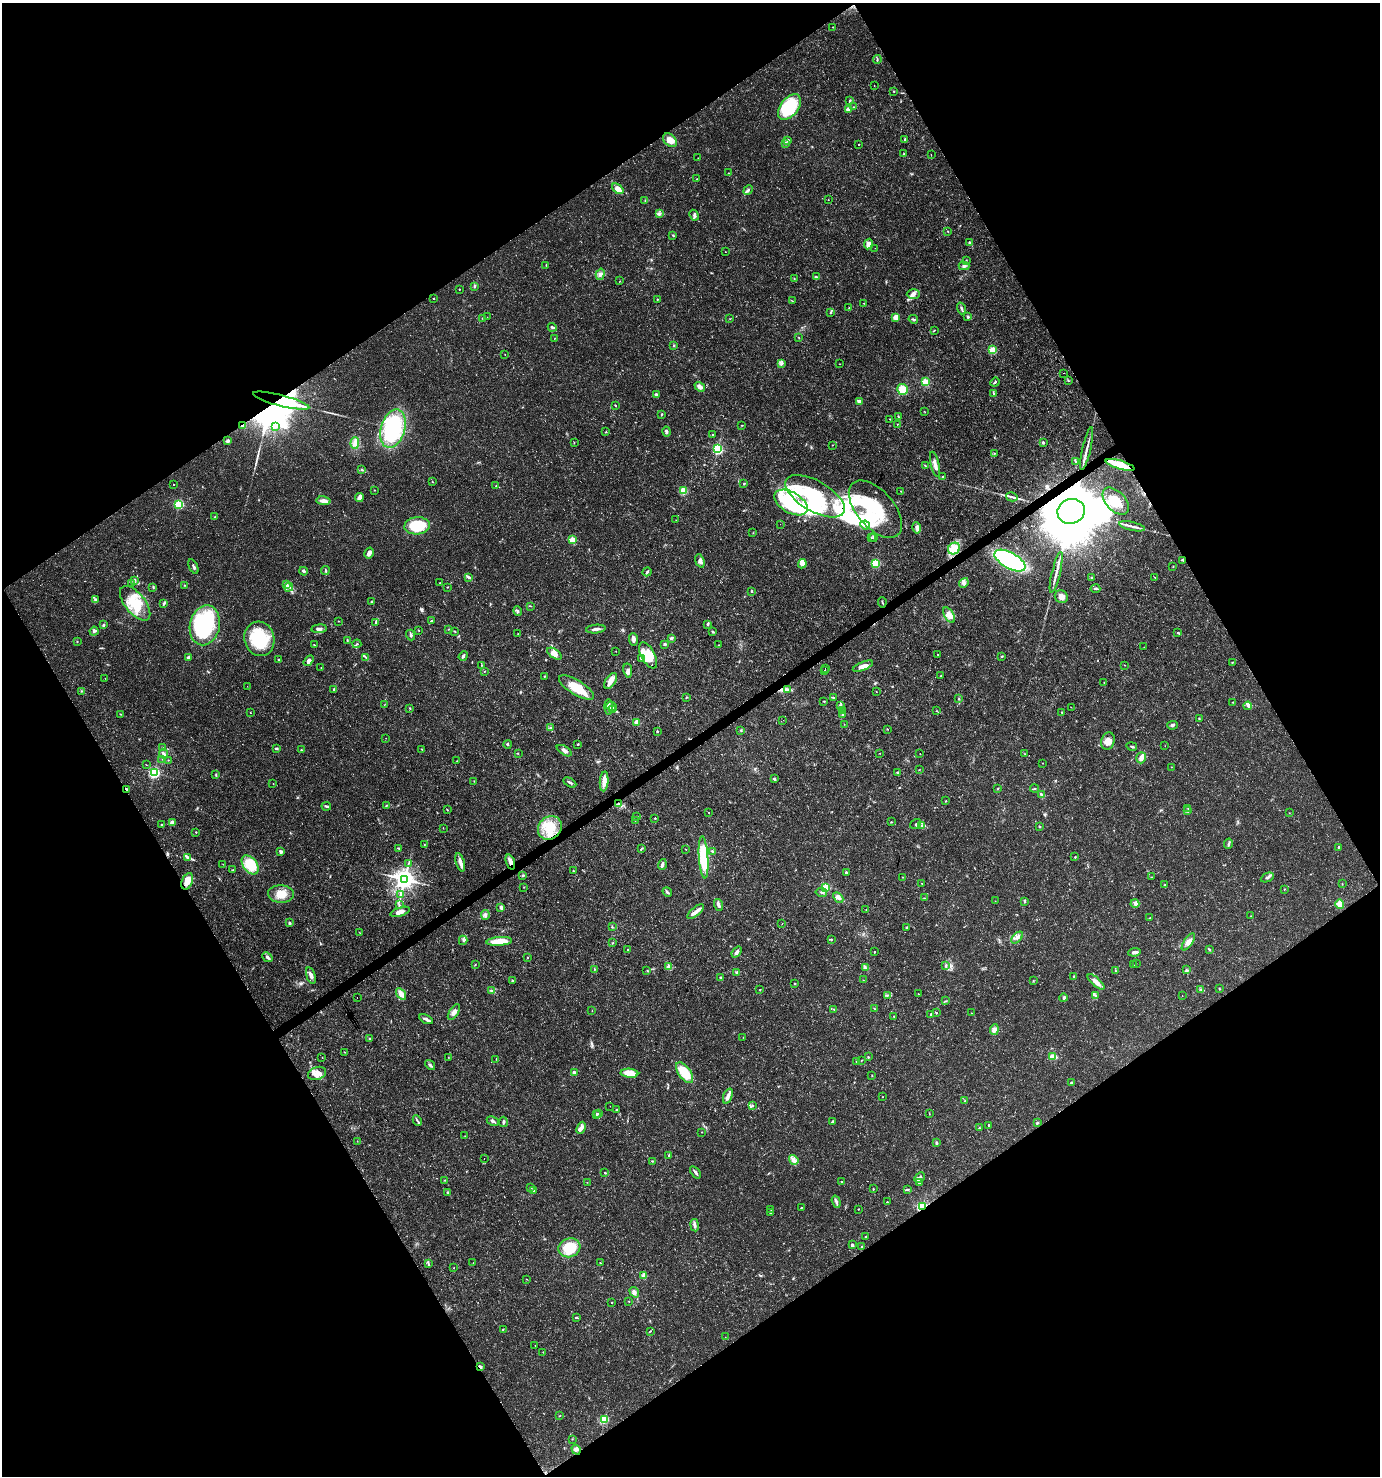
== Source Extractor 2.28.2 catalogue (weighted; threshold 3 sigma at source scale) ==
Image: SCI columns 120-5631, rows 4-5898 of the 5812 x 5898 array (HDU 1 of 3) = the unmasked area's bounding box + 8 px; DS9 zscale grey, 4 x 4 block average (1 PNG px = mean of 4 x 4 image px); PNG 1382 x 1478 px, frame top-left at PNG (2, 3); each listed source drawn as its Kron ellipse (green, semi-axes under 4 px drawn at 4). Shown black and unused: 48% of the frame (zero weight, under 3 of 5 exposures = <1% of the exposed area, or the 3 px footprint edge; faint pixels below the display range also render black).
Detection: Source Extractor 2.28.2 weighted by HDU 2 'WHT'. Background 0.0146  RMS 0.0018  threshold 0.00822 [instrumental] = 3 sigma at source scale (4.5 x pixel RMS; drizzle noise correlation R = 1.50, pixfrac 1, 0.0396/0.0396 arcsec/px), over >= 5 px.
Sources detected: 578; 2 too faint to see at this stretch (4 x 4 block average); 22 inside a brighter object's white glare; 6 cosmic-ray / hot-pixel residue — neither listed nor drawn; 7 coinciding with a brighter row at this scale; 27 inside a brighter listed object's ellipse — not listed separately; of the other 514, all 500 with FLUX_AUTO >= 0.226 (the completeness limit of this list) listed and drawn (14 fainter detections not listed), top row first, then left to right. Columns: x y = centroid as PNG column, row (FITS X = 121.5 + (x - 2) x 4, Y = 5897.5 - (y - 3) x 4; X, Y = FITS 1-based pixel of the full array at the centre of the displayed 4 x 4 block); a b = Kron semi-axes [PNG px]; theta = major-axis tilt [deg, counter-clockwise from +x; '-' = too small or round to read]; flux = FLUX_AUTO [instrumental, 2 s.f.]
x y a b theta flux
833 27 2 2 - 0.9
877 60 4 2 - 1.3
874 86 2 2 - 0.24
894 91 2 2 - 0.67
850 101 3 2 - 1.3
789 107 15 9 52 80
853 107 2 2 - 0.45
848 109 2 2 - 19
905 139 2 2 - 3.1
670 140 8 5 -43 11
787 141 2 2 - 0.72
786 143 2 2 - 0.85
859 144 2 2 - 1.3
904 154 3 2 - 1.3
931 155 2 2 - 0.29
698 158 2 2 - 0.29
728 173 2 2 - 0.34
697 179 2 2 - 0.38
618 189 7 4 -40 10
748 190 5 2 - 2.2
828 200 2 2 - 0.3
645 201 3 2 - 0.63
660 213 3 2 - 1.5
694 215 5 3 - 2.6
947 231 2 2 - 0.56
673 235 4 2 - 0.87
969 242 2 2 - 1.2
869 244 5 3 - 7.4
875 248 2 2 - 0.23
725 252 2 2 - 0.34
966 260 3 2 - 0.76
546 265 3 2 - 0.49
964 266 5 3 - 2.4
600 274 6 4 73 4.6
816 277 3 2 - 1.9
794 278 2 2 - 0.59
620 281 2 2 - 0.34
474 286 3 2 - 1.8
459 289 2 2 - 1.2
913 294 6 5 - 4.6
434 298 2 2 - 1.4
657 299 2 2 - 0.77
792 301 2 2 - 0.57
864 303 2 2 - 0.36
849 308 3 2 - 0.55
961 308 6 2 -72 2.2
831 312 3 2 - 1.1
487 317 2 2 - 0.32
896 317 2 2 - 32
968 317 2 2 - 7
482 318 2 2 - 0.46
730 319 2 2 - 0.43
913 319 5 2 - 1.5
552 327 4 3 - 2.2
934 330 3 2 - 0.66
799 338 2 2 - 0.51
554 339 2 2 - 0.31
674 345 2 2 - 1.1
992 350 2 2 - 59
505 354 2 2 - 0.34
782 364 2 2 - 0.76
840 364 2 2 - 0.32
1064 373 2 2 - 0.49
1068 380 4 2 - 0.8
925 382 2 2 - 67
995 382 5 2 - 1.2
700 387 6 3 -36 6.6
903 389 5 5 - 20
994 393 3 2 - 1.2
656 395 4 3 - 1.9
281 401 29 5 -14 130
859 402 3 2 - 6.5
615 405 3 2 - 0.8
924 411 2 2 - 0.33
661 414 3 2 - 0.88
898 417 4 2 - 0.91
890 419 2 2 - 0.64
897 424 2 2 - 0.46
742 425 3 2 - 0.62
243 426 4 3 - 3.3
275 426 2 2 - 7.7
393 429 19 12 73 130
606 432 2 2 - 0.77
666 432 5 3 - 2.5
712 435 2 2 - 0.48
228 441 3 2 - 3.3
355 443 6 4 89 5.4
574 443 3 2 - 0.62
1043 443 2 2 - 6.4
832 445 2 2 - 0.42
718 449 2 2 - 180
1087 449 22 2 77 7.1
994 453 2 2 - 0.53
1076 461 4 2 - 1.5
935 464 13 3 -77 6.3
925 465 2 2 - 0.64
1120 465 15 4 -17 24
362 470 3 2 - 1.1
943 477 2 2 - 3.4
432 482 2 2 - 0.69
744 484 3 2 - 0.93
174 485 2 2 - 0.58
496 486 2 2 - 0.64
374 490 2 2 - 0.59
683 491 2 2 - 70
901 491 2 2 - 0.54
815 496 33 15 -30 78
359 497 5 3 - 9
1012 497 6 2 -15 2.7
324 501 7 3 -8 6.7
1116 501 16 9 -47 24
791 503 18 10 -30 38
179 504 2 2 - 130
875 509 34 18 -49 71
1071 511 14 12 18 11000
215 517 2 2 - 1
676 520 2 2 - 0.24
780 524 2 2 - 0.4
865 525 5 2 - 2
417 526 12 8 5 54
1132 526 13 2 -13 5.3
917 528 6 4 -79 4.7
753 533 2 2 - 0.43
874 537 4 2 - 1.2
871 538 2 2 - 0.55
572 540 2 2 - 40
954 548 6 5 - 23
369 553 5 3 - 6.3
1183 560 2 2 - 0.8
700 561 7 3 -72 3.6
1010 561 17 7 -30 170
875 563 2 2 - 95
802 564 5 4 - 3.4
193 566 8 2 -65 2.2
1173 567 2 2 - 0.43
325 570 4 2 - 1.5
303 571 4 3 - 1.9
647 572 4 2 - 2
1056 572 21 2 77 8.2
469 577 4 3 - 2.6
1092 577 3 2 - 0.95
1155 577 2 2 - 0.44
134 580 3 2 - 1.4
131 583 2 2 - 0.41
440 583 2 2 - 0.46
964 583 5 4 - 3.8
286 584 2 2 - 0.56
184 585 2 2 - 0.55
153 587 3 2 - 0.98
289 587 5 3 - 3
447 587 2 2 - 0.58
1095 589 5 2 - 1.6
752 591 2 2 - 2.1
1061 597 7 6 - 6.6
95 600 4 2 - 2
372 602 2 2 - 0.53
882 602 5 2 - 1.3
135 603 20 10 -51 34
164 603 3 2 - 2.3
530 606 2 2 - 0.51
518 611 5 2 - 1.3
949 615 8 4 -60 7.4
338 621 2 2 - 0.57
431 621 2 2 - 0.72
376 622 3 2 - 1.2
708 624 3 2 - 1.6
103 625 2 2 - 1.5
205 625 20 15 77 140
319 629 7 3 7 3.8
449 629 2 2 - 0.37
596 629 9 2 5 4.2
419 630 2 2 - 0.6
94 631 4 4 - 2.3
454 631 2 2 - 0.56
713 632 3 2 - 1.5
518 633 2 2 - 0.29
1178 633 2 2 - 1.6
411 635 5 3 - 2
671 638 2 2 - 8
259 639 17 15 -74 65
633 639 6 3 -85 4.8
347 640 4 2 - 0.69
77 641 2 2 - 0.48
357 644 4 2 - 1.4
665 644 3 2 - 1.5
314 645 3 2 - 0.76
718 645 2 2 - 0.39
1144 647 2 2 - 0.7
616 651 2 2 - 0.45
554 654 8 4 -33 11
648 655 14 7 -62 23
938 655 2 2 - 0.45
463 656 5 3 - 2.3
1002 656 3 2 - 0.76
366 657 4 2 - 1.4
188 658 4 3 - 1.9
278 659 2 2 - 0.75
641 659 3 2 - 1.2
308 661 6 3 56 4.3
1232 662 2 2 - 0.72
481 665 2 2 - 0.66
1125 665 2 2 - 0.24
863 666 11 4 22 7.3
321 668 2 2 - 0.65
826 669 2 2 - 3.9
628 670 7 3 -81 3.7
825 670 2 2 - 2.2
484 671 2 2 - 0.35
545 676 2 2 - 0.79
941 676 2 2 - 2.7
105 678 2 2 - 0.26
611 681 9 5 57 7.9
1104 682 2 2 - 0.4
247 686 2 2 - 0.78
576 688 20 7 -31 33
334 689 2 2 - 4.2
788 689 2 2 - 1.2
81 691 2 2 - 0.63
876 692 2 2 - 0.3
686 697 3 2 - 0.96
834 698 3 2 - 1.1
959 699 3 2 - 0.82
824 701 2 2 - 0.74
1233 702 3 2 - 0.51
384 705 2 2 - 0.34
840 705 4 2 - 1.4
1248 706 4 2 - 1.4
609 707 8 3 -87 7.7
612 707 5 3 - 2.3
1071 707 2 2 - 0.27
410 708 2 2 - 0.73
612 709 2 2 - 0.56
843 711 2 2 - 0.6
936 711 2 2 - 0.39
1062 712 2 2 - 0.61
250 713 2 2 - 0.38
120 714 3 2 - 0.66
842 715 4 2 - 2.5
1199 719 2 2 - 0.93
783 720 2 2 - 0.58
637 722 2 2 - 27
844 724 2 2 - 0.28
1172 725 5 3 - 2
550 728 3 2 - 1.4
887 729 2 2 - 0.72
741 730 3 2 - 1
657 731 2 2 - 1.2
386 738 2 2 - 0.24
1108 741 9 6 73 9.5
508 744 4 2 - 1.3
578 744 2 2 - 0.89
1132 746 5 2 - 1.4
1165 746 2 2 - 0.38
162 747 2 2 - 0.46
276 748 4 2 - 1.3
421 749 2 2 - 0.41
301 750 3 2 - 0.66
564 751 8 4 -31 4.6
518 753 2 2 - 0.61
880 753 2 2 - 0.31
163 754 5 3 - 2.5
920 754 2 2 - 0.38
1025 754 2 2 - 0.34
1141 758 6 4 71 6.4
162 759 2 2 - 0.24
168 760 2 2 - 0.4
457 761 2 2 - 0.36
1043 763 2 2 - 0.45
146 765 2 2 - 0.33
1171 767 2 2 - 0.35
920 770 2 2 - 0.38
897 772 2 2 - 0.77
154 773 2 2 - 190
216 775 4 2 - 1
774 779 2 2 - 5.5
474 781 2 2 - 0.71
604 781 10 3 85 13
570 782 7 2 -29 2.1
273 784 2 2 - 0.38
126 789 2 2 - 2.6
997 789 2 2 - 0.47
1034 789 4 2 - 0.88
1041 794 4 3 - 2
946 801 2 2 - 0.59
619 804 4 2 - 1.8
387 805 4 2 - 0.93
326 806 5 2 - 1.8
1188 808 2 2 - 0.29
447 810 2 2 - 0.7
1188 811 2 2 - 0.58
709 813 2 2 - 0.43
1289 813 2 2 - 0.3
637 817 3 2 - 0.77
655 818 2 2 - 1.3
635 821 2 2 - 0.41
172 822 2 2 - 13
891 822 2 2 - 0.61
162 824 2 2 - 1.2
916 824 6 2 34 1.3
922 825 3 2 - 0.72
1039 826 2 2 - 0.97
443 828 2 2 - 0.35
550 828 13 11 45 27
196 832 2 2 - 1.3
1228 844 5 2 - 1.7
424 845 2 2 - 0.52
1338 847 2 2 - 0.77
398 848 4 2 - 0.87
641 848 3 2 - 0.98
686 849 2 2 - 0.36
712 851 3 2 - 1.3
281 852 4 3 - 2.3
187 857 3 2 - 1.5
704 857 21 4 -86 63
1075 857 2 2 - 1.7
460 862 9 4 -73 5.7
510 862 8 3 -71 6.6
408 863 2 2 - 0.47
223 864 2 2 - 0.23
662 864 5 3 - 3.5
250 865 11 7 -53 39
233 870 2 2 - 0.67
574 871 3 2 - 0.69
846 872 2 2 - 3.9
523 875 3 3 - 1.3
902 877 2 2 - 0.4
1151 877 2 2 - 0.37
1267 878 7 3 25 2.5
404 879 3 3 - 1000
187 881 9 5 68 13
922 883 2 2 - 0.43
1342 884 2 2 - 0.37
1164 885 3 2 - 0.61
524 887 2 2 - 0.36
826 887 2 2 - 69
1284 889 2 2 - 0.55
667 892 5 2 - 2.7
821 892 5 3 - 2.2
281 894 13 8 -3 15
401 895 3 2 - 1.1
838 897 6 3 -46 3.9
924 898 2 2 - 0.48
995 901 2 2 - 0.35
1025 902 3 2 - 0.98
1135 904 4 4 - 3.4
1340 904 4 4 - 12
399 905 3 2 - 1.2
718 905 6 2 -72 4.2
501 907 3 2 - 3.7
866 910 3 2 - 0.65
400 912 10 4 18 5.9
696 912 10 3 41 6.3
485 915 5 3 - 2.7
1251 916 2 2 - 0.37
1150 918 2 2 - 0.65
289 923 2 2 - 5.7
782 924 2 2 - 0.24
612 927 2 2 - 0.7
907 927 4 3 - 1.3
359 932 2 2 - 0.31
1017 938 7 3 45 3.9
831 939 3 2 - 0.43
463 940 4 2 - 1.9
499 941 13 3 4 29
1188 942 10 4 56 7.3
613 943 3 2 - 0.59
1209 949 4 2 - 1.3
628 950 3 2 - 1.1
737 952 6 3 51 4
875 952 2 2 - 0.64
1134 952 6 3 7 4.5
267 957 5 2 - 4
528 957 2 2 - 0.43
1136 963 2 2 - 0.39
475 965 2 2 - 0.43
946 965 3 2 - 0.8
1133 965 2 2 - 0.25
669 967 2 2 - 26
865 967 4 2 - 1.7
594 969 2 2 - 0.69
647 970 2 2 - 0.48
1186 970 3 2 - 1.2
1115 971 3 2 - 0.79
737 973 2 2 - 12
311 975 8 3 -73 4.5
1074 977 3 2 - 1
720 978 3 2 - 1.1
863 980 2 2 - 0.26
1033 980 2 2 - 0.57
512 981 3 2 - 1.3
1096 982 10 4 -42 7
795 983 2 2 - 0.76
1219 988 2 2 - 0.87
1201 989 3 2 - 0.93
491 990 3 2 - 1.3
760 990 2 2 - 0.52
401 994 6 4 -56 7.5
918 994 2 2 - 0.39
887 995 3 2 - 1.3
1095 996 2 2 - 0.43
1182 996 2 2 - 0.43
357 998 2 2 - 1.4
1064 998 4 3 - 2.2
946 1001 3 2 - 0.63
834 1009 3 2 - 0.66
875 1009 3 2 - 0.65
592 1010 2 2 - 0.32
454 1012 9 4 56 5.5
937 1013 2 2 - 0.64
971 1013 2 2 - 0.31
931 1015 3 2 - 1.1
894 1016 2 2 - 0.42
426 1019 7 3 -29 3.6
994 1030 5 4 - 4.2
743 1037 2 2 - 0.25
369 1039 2 2 - 0.96
345 1052 3 2 - 0.52
322 1057 2 2 - 0.44
448 1057 2 2 - 0.38
868 1057 3 2 - 0.9
1052 1057 2 2 - 31
496 1059 3 2 - 0.74
861 1060 2 2 - 0.51
857 1061 3 2 - 1.4
430 1065 5 2 - 2.1
317 1073 9 6 20 8.9
574 1073 2 2 - 11
629 1073 9 4 -5 18
684 1073 12 6 -54 30
872 1076 2 2 - 0.48
1071 1083 3 2 - 1.2
728 1096 8 3 71 4.5
883 1097 2 2 - 0.59
965 1101 2 2 - 0.71
752 1105 3 2 - 1.1
610 1106 2 2 - 0.25
616 1110 3 2 - 0.92
598 1113 4 2 - 0.8
596 1114 2 2 - 2.9
929 1114 2 2 - 0.35
417 1121 5 2 - 1.4
493 1121 6 3 -27 2.4
503 1122 5 3 - 2.3
832 1122 4 2 - 1.2
1037 1123 2 2 - 2.1
988 1125 2 2 - 2
581 1128 6 4 66 3.8
979 1128 2 2 - 0.94
702 1132 2 2 - 0.5
465 1136 2 2 - 0.27
357 1141 2 2 - 0.36
936 1143 3 2 - 1.8
669 1155 2 2 - 3.6
484 1158 2 2 - 0.55
794 1160 5 4 - 4.6
653 1161 2 2 - 0.63
695 1172 7 2 -53 2.9
605 1173 2 2 - 2.3
920 1178 6 3 45 3.5
445 1180 2 2 - 0.8
587 1182 2 2 - 0.3
842 1182 2 2 - 3.3
920 1182 2 2 - 0.78
531 1188 2 2 - 0.92
873 1189 2 2 - 0.77
907 1189 4 2 - 1.3
533 1190 3 2 - 1.2
447 1192 3 2 - 1.3
836 1202 6 2 -72 2.6
887 1202 2 2 - 1.4
922 1207 2 2 - 180
801 1208 2 2 - 1
771 1209 2 2 - 0.35
858 1209 2 2 - 0.63
771 1212 2 2 - 0.87
694 1225 6 3 -81 3.4
866 1236 3 2 - 0.51
852 1245 3 2 - 2.2
861 1247 4 2 - 0.83
569 1248 11 9 17 35
428 1263 4 2 - 1.3
473 1263 2 2 - 0.4
600 1263 2 2 - 0.69
454 1268 2 2 - 0.6
644 1275 2 2 - 24
527 1279 2 2 - 0.36
634 1292 5 4 - 3.6
629 1301 2 2 - 0.48
612 1303 2 2 - 0.44
576 1317 3 2 - 1.7
503 1329 2 2 - 0.6
650 1331 3 2 - 0.76
725 1337 2 2 - 0.24
535 1345 2 2 - 0.27
543 1352 2 2 - 0.39
480 1366 4 2 - 2.4
560 1415 2 2 - 0.57
604 1419 2 2 - 95
572 1439 2 2 - 0.34
576 1450 5 4 - 3.4
Overlapping masked pixels (flux is a lower limit): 9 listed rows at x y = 281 401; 243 426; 1120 465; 1071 511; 1183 560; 126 789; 510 862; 922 1207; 480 1366
Diffuse or blended objects may show on this block-average render without a row.